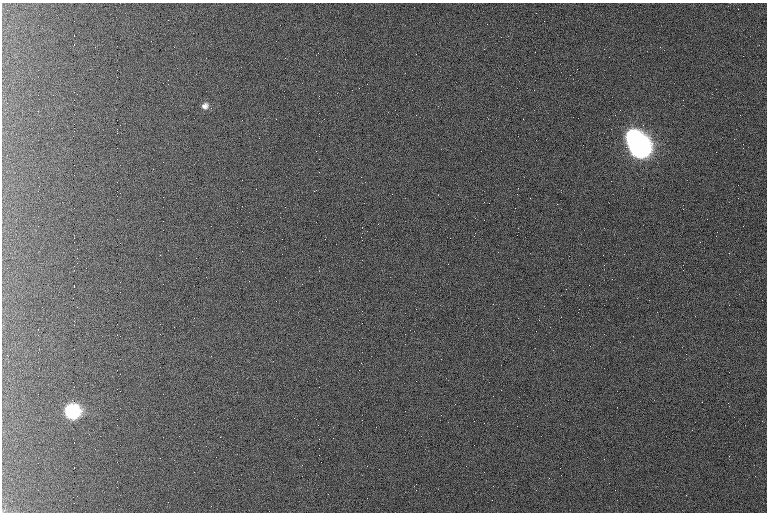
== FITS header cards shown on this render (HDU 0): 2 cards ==
NAXIS1  =                  765 /fastest changing axis
NAXIS2  =                  510 /next to fastest changing axis

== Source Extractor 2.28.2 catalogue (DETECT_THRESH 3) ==
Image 765 x 510 px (HDU 0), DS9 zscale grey, 1 PNG px = 1 image px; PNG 769 x 514 px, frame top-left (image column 1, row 510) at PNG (2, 3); no overlay
Background 922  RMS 5.6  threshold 16.8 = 3 sigma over >= 5 px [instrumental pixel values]
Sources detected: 4; all 4 listed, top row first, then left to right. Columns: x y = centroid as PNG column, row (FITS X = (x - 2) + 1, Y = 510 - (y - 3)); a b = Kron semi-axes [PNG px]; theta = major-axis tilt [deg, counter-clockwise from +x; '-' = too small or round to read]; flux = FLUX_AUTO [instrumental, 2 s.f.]
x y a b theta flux
205 106 9 9 - 2300
633 136 9 8 - 78000
639 147 10 9 - 430000
72 411 9 8 - 76000